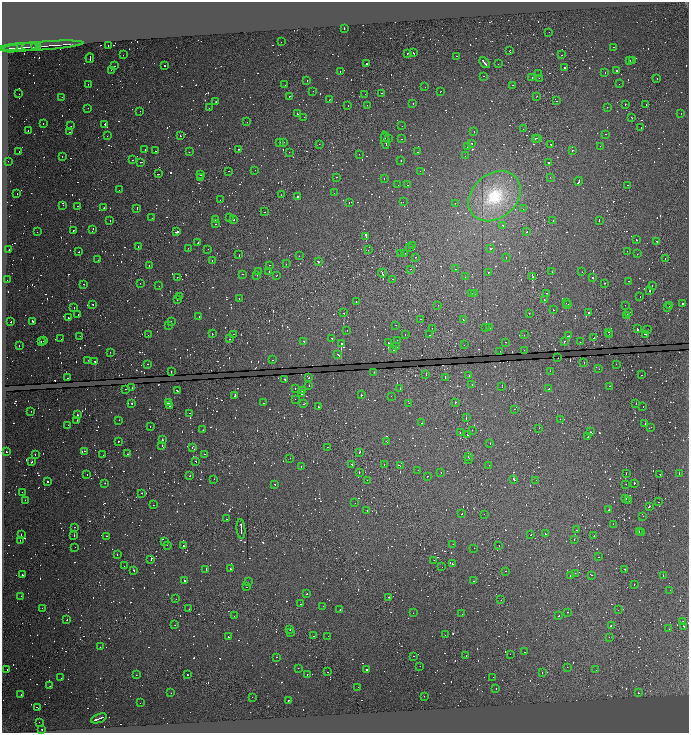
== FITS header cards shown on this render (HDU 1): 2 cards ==
NAXIS1  =                 1373
NAXIS2  =                 1462

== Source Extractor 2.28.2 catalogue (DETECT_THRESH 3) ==
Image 1373 x 1462 px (HDU 1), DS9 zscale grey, zoomed out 1/2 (1 PNG px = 2 x 2 image px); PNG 691 x 735 px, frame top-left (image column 1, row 1462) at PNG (2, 2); each listed source drawn as its Kron ellipse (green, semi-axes under 4 px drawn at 4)
Background 16.5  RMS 1.5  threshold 4.4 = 3 sigma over >= 5 px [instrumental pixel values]
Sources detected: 1981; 696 cannot appear on this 1/2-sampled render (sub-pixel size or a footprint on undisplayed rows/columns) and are neither listed nor drawn; of the other 1285, the 500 brightest by FLUX_AUTO listed and drawn (785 fainter detections omitted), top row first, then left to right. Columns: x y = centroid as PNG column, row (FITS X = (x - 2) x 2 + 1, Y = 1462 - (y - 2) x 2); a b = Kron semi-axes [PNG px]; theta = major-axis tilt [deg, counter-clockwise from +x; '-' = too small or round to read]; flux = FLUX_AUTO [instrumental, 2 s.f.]
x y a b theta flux
344 28 2 2 - 4000
549 32 2 1 - 1500
281 42 2 1 - 1000
36 46 5 1 - 1200
42 46 41 1 4 5600
108 46 3 1 - 2900
19 47 20 1 4 4700
29 47 7 1 2 2100
614 47 2 1 - 1100
11 48 6 1 8 2700
510 50 3 1 - 940
408 53 2 1 - 2000
414 53 2 1 - 2800
123 55 2 1 - 1700
562 55 2 1 - 1500
457 56 2 2 - 4400
90 58 5 2 - 8100
630 60 2 1 - 2100
632 60 2 2 - 1800
366 63 2 2 - 4300
484 63 6 2 -47 14000
498 64 2 1 - 1100
115 66 2 1 - 3200
165 66 2 1 - 2200
564 67 2 2 - 1000
111 70 2 1 - 1400
340 71 2 2 - 1800
617 71 2 2 - 1200
605 72 2 2 - 1100
538 74 2 1 - 1300
484 76 2 2 - 1600
532 77 2 1 - 1200
539 78 2 1 - 1000
657 78 2 1 - 1900
307 80 2 2 - 4700
88 84 2 1 - 2300
619 84 2 1 - 1700
285 85 2 1 - 1500
513 85 2 2 - 1900
425 87 2 2 - 1100
313 91 2 1 - 1500
441 91 2 1 - 2800
382 93 2 1 - 1400
19 94 2 2 - 3200
365 94 2 1 - 3300
289 96 2 2 - 2000
537 96 2 1 - 1600
62 97 2 2 - 2700
329 100 2 1 - 1500
557 101 2 1 - 1600
216 102 2 1 - 4500
413 104 2 2 - 1700
625 104 2 1 - 7400
646 104 2 1 - 1800
348 105 2 1 - 2000
367 105 2 1 - 920
607 107 2 2 - 1400
88 108 2 2 - 1300
209 108 2 1 - 1000
140 111 2 1 - 1000
681 113 2 1 - 980
297 114 2 1 - 2000
304 117 2 1 - 930
632 118 2 1 - 1800
247 122 2 2 - 1000
43 123 2 1 - 1000
105 124 2 2 - 2900
71 126 2 2 - 1100
402 126 2 2 - 900
641 128 2 1 - 2400
523 129 2 1 - 2000
28 131 2 1 - 1200
70 132 2 1 - 1300
474 132 2 2 - 4800
606 134 2 2 - 1500
107 136 2 1 - 7100
180 136 2 1 - 3900
385 138 2 1 - 4600
388 138 2 1 - 1000
535 138 2 1 - 1300
538 138 2 1 - 1300
401 139 2 2 - 1600
385 140 9 2 -83 17000
280 142 2 1 - 2500
283 142 2 2 - 2200
472 143 2 2 - 1400
319 144 2 1 - 1000
550 144 2 1 - 1400
600 146 2 1 - 3200
468 147 2 2 - 5300
239 149 2 1 - 1400
145 150 2 2 - 2500
572 150 2 2 - 2600
19 151 2 1 - 1500
155 151 2 1 - 2100
189 152 2 1 - 1200
289 152 2 1 - 3400
417 152 2 2 - 1900
359 154 2 1 - 1200
62 156 2 1 - 1800
465 156 2 1 - 940
132 160 2 1 - 9400
401 160 2 2 - 1400
8 161 2 1 - 1000
141 162 2 2 - 4000
549 162 2 1 - 6200
255 170 2 2 - 930
229 171 2 1 - 2100
420 171 2 2 - 900
158 174 2 2 - 4800
200 175 2 1 - 4800
201 177 2 2 - 950
336 177 2 2 - 3600
550 177 2 1 - 2000
384 179 2 2 - 4800
578 181 4 2 - 7000
398 185 2 2 - 970
407 185 2 1 - 2100
628 185 2 1 - 1000
119 190 2 1 - 1100
334 193 2 1 - 910
17 194 2 1 - 2400
281 195 2 1 - 2700
495 196 29 22 40 22000
298 197 2 2 - 3100
220 200 2 1 - 1100
349 202 2 2 - 1000
403 202 2 2 - 910
455 203 2 2 - 1100
63 205 2 1 - 920
77 206 2 2 - 1100
104 207 2 1 - 1200
137 208 2 1 - 3000
523 209 2 1 - 2500
264 212 2 1 - 1700
230 217 2 2 - 1900
152 218 2 1 - 2800
233 219 2 2 - 2200
215 220 2 2 - 880
553 220 2 1 - 2100
599 220 2 2 - 910
110 221 2 1 - 5300
215 224 2 1 - 1200
503 225 2 2 - 1200
93 229 2 2 - 4900
74 230 2 1 - 2200
37 232 2 1 - 950
176 232 3 2 - 4700
527 232 2 2 - 2300
366 236 4 2 - 28000
636 240 2 1 - 2900
657 241 2 2 - 1200
198 242 2 2 - 2500
413 245 2 1 - 2600
138 247 3 2 - 4800
188 248 2 1 - 3000
410 248 2 1 - 1000
208 249 2 1 - 1400
491 249 2 2 - 4500
9 250 2 1 - 2400
368 250 2 1 - 880
627 251 2 1 - 1400
79 252 2 2 - 6500
400 253 2 1 - 900
405 253 2 1 - 1900
637 254 2 2 - 1500
239 255 2 1 - 3000
299 256 2 2 - 6300
416 257 2 1 - 4100
506 258 2 2 - 2000
665 258 2 1 - 1200
98 260 2 1 - 1100
212 261 2 1 - 1200
318 262 2 2 - 3300
286 264 2 1 - 910
149 265 2 2 - 6500
269 265 2 1 - 1100
410 269 2 1 - 1000
456 269 2 1 - 1100
269 271 2 2 - 10000
258 272 2 2 - 1100
488 272 2 2 - 1300
552 272 2 1 - 4100
582 272 2 1 - 1100
382 273 4 1 - 6000
243 274 2 2 - 910
257 275 2 2 - 1200
276 275 3 1 - 1100
533 276 3 1 - 9300
177 277 2 1 - 1100
465 277 2 1 - 1900
593 277 2 1 - 17000
393 279 2 1 - 2200
7 280 2 1 - 2900
629 281 2 1 - 1000
140 283 2 1 - 1000
605 283 2 2 - 2600
84 284 2 1 - 2700
652 285 2 1 - 1600
159 286 2 2 - 2100
650 290 2 2 - 2100
472 293 2 1 - 4300
546 293 2 2 - 1700
474 294 2 1 - 3000
180 297 2 1 - 2900
640 297 2 1 - 2200
239 299 2 1 - 1500
177 300 2 1 - 1200
544 300 2 1 - 1400
356 302 2 1 - 1300
566 303 2 1 - 1400
682 303 2 2 - 1800
92 304 2 2 - 1800
568 304 2 1 - 1500
438 305 2 2 - 1900
625 305 2 1 - 2500
669 306 2 1 - 1800
74 307 2 1 - 1000
668 307 2 1 - 2500
553 310 2 1 - 1200
588 312 2 2 - 3700
629 312 3 2 - 6000
344 313 2 2 - 1100
529 313 2 1 - 1300
78 314 2 2 - 1400
627 315 4 2 - 6900
199 317 2 2 - 3100
68 318 2 2 - 5600
421 319 2 1 - 2200
463 320 2 1 - 870
32 321 2 2 - 2900
171 321 2 1 - 2100
11 322 2 1 - 2000
168 325 2 2 - 4800
396 325 2 1 - 1800
485 327 2 2 - 1100
432 328 2 1 - 1700
490 328 2 1 - 970
637 329 2 2 - 2900
347 330 2 1 - 950
647 330 2 1 - 3000
609 332 2 1 - 900
212 334 2 1 - 1400
233 334 2 1 - 890
405 334 2 1 - 1100
645 334 2 2 - 2500
148 335 2 1 - 1300
429 335 2 1 - 3000
524 335 2 2 - 2100
609 335 2 1 - 1000
80 336 2 1 - 4800
568 336 3 2 - 5400
332 338 2 2 - 2000
594 338 2 1 - 3500
61 339 2 1 - 1100
229 339 2 2 - 1900
397 340 2 1 - 1100
43 341 2 2 - 2900
564 341 2 2 - 1500
41 342 2 2 - 5900
304 342 3 2 - 3200
505 342 2 1 - 1100
580 342 2 2 - 3600
341 343 2 2 - 23000
388 343 2 2 - 4200
464 345 2 1 - 2900
19 346 2 1 - 1100
397 346 3 2 - 1200
394 350 2 1 - 1500
524 350 2 1 - 2300
500 351 2 1 - 1100
110 352 2 1 - 1500
338 355 3 2 - 4300
558 358 2 1 - 920
88 360 2 2 - 3700
273 360 2 1 - 1200
95 361 2 2 - 6000
584 363 2 1 - 900
148 364 2 2 - 1200
616 364 2 1 - 1300
599 369 2 1 - 920
171 371 2 1 - 2300
550 371 2 2 - 1700
374 372 2 1 - 1500
426 375 2 1 - 970
641 375 2 1 - 2800
469 376 2 1 - 900
445 377 2 1 - 1100
68 378 2 2 - 21000
309 378 2 2 - 3100
284 379 2 2 - 4800
472 384 2 1 - 2000
309 386 2 2 - 1300
610 386 2 2 - 1100
502 387 3 2 - 1000
132 388 2 1 - 3500
295 388 2 2 - 1000
548 388 2 1 - 1400
126 389 2 1 - 1100
400 389 2 1 - 1400
302 390 2 2 - 2500
177 391 2 2 - 2200
301 394 2 2 - 5100
235 395 3 2 - 5800
361 395 2 2 - 960
391 396 2 1 - 2900
295 399 2 1 - 1100
168 402 3 2 - 6600
455 402 2 1 - 1800
131 403 2 2 - 1700
264 403 2 1 - 1600
409 403 2 1 - 1900
636 403 2 1 - 3700
304 404 2 1 - 1500
169 406 2 2 - 2900
319 407 2 2 - 1300
643 407 2 1 - 1100
514 409 2 1 - 1100
31 411 2 1 - 2600
189 413 2 1 - 3800
77 415 2 1 - 990
466 418 2 1 - 1600
560 419 2 1 - 1100
77 420 2 1 - 1300
119 420 2 2 - 1200
422 423 2 1 - 1800
645 424 2 1 - 3900
68 425 2 1 - 1000
150 427 2 1 - 1800
651 427 2 1 - 1400
539 428 2 2 - 2600
203 430 2 2 - 4400
472 430 2 1 - 1000
591 432 2 1 - 2300
460 433 2 1 - 1200
467 435 2 1 - 2200
588 436 4 1 - 5400
163 440 2 2 - 2500
118 441 2 1 - 1600
387 442 2 1 - 1100
490 443 2 2 - 1200
162 446 2 1 - 1600
192 447 3 1 - 1500
327 447 2 1 - 1500
84 451 2 2 - 2000
6 452 2 2 - 2800
359 452 3 2 - 2100
128 454 2 2 - 1100
204 454 3 1 - 1300
35 455 2 1 - 1500
103 455 2 1 - 990
468 457 2 1 - 2800
290 458 2 1 - 2000
468 460 2 1 - 1600
196 461 2 1 - 2700
32 462 2 1 - 1100
352 464 2 1 - 14000
384 465 2 1 - 1400
489 465 2 1 - 990
400 466 2 1 - 1100
301 467 2 1 - 1500
418 470 2 1 - 870
359 472 2 2 - 9500
441 473 2 2 - 4000
626 473 2 1 - 2200
679 473 2 2 - 3500
660 474 2 1 - 950
87 475 2 1 - 1200
190 476 2 1 - 1400
427 476 2 2 - 1600
214 479 2 1 - 3100
514 479 3 2 - 6300
367 480 2 1 - 1400
536 480 2 1 - 2300
47 482 2 1 - 2700
105 483 2 1 - 2400
634 483 2 1 - 16000
275 484 2 2 - 1500
626 484 2 1 - 2000
22 492 2 1 - 1500
141 493 3 2 - 1800
625 498 2 1 - 2400
25 500 2 2 - 1400
628 500 2 1 - 3000
658 502 2 1 - 1100
355 503 2 1 - 2300
153 505 2 2 - 1400
649 506 2 2 - 3200
609 510 2 2 - 1500
367 511 2 2 - 2800
462 514 2 2 - 3500
484 514 2 1 - 1600
643 516 2 2 - 1100
227 519 3 2 - 1400
613 524 2 1 - 1600
75 527 2 1 - 3200
241 529 10 1 -84 18000
577 530 2 2 - 870
639 532 2 2 - 7000
641 533 2 2 - 7900
545 534 2 1 - 980
21 535 2 1 - 3200
74 535 2 1 - 7500
531 535 2 1 - 2400
594 535 2 1 - 1900
106 536 2 2 - 4200
574 539 2 1 - 1300
20 540 2 1 - 1200
165 542 2 1 - 970
453 544 2 1 - 1200
167 545 2 1 - 1100
184 546 2 2 - 6100
499 546 2 1 - 1600
75 547 2 1 - 1100
474 548 2 1 - 1800
117 554 2 1 - 2000
599 557 2 2 - 2200
151 560 2 1 - 920
434 560 2 1 - 1100
452 564 2 2 - 1200
124 566 2 1 - 4900
442 567 2 2 - 3500
230 569 2 2 - 2600
624 569 2 1 - 950
133 570 2 2 - 2900
206 570 4 2 - 5100
506 571 2 1 - 1700
575 573 2 1 - 2100
23 575 2 1 - 2700
570 575 2 1 - 880
591 575 2 1 - 1100
663 575 2 2 - 2800
184 581 2 2 - 15000
474 581 2 2 - 1600
248 582 2 1 - 1100
634 585 2 1 - 1800
247 587 2 1 - 900
670 590 2 1 - 1400
306 594 2 2 - 1500
21 596 2 1 - 960
389 597 3 2 - 1800
176 599 2 1 - 2900
501 600 2 1 - 3500
300 604 2 1 - 1700
323 606 2 1 - 1900
42 608 2 1 - 1400
189 609 2 1 - 1100
340 609 2 2 - 1100
618 610 2 1 - 1200
568 612 2 2 - 1900
413 613 2 1 - 1100
462 614 2 2 - 1200
234 616 2 1 - 1300
559 616 2 2 - 1800
67 620 2 2 - 1000
683 621 2 1 - 1300
175 625 2 1 - 2400
611 625 2 1 - 1500
684 626 2 2 - 4200
290 629 2 1 - 4200
669 629 2 2 - 1700
291 633 2 1 - 1200
445 635 2 1 - 1100
314 636 2 1 - 5900
328 636 2 1 - 900
228 637 2 1 - 1200
609 637 2 2 - 2500
100 647 2 1 - 23000
524 652 2 1 - 1200
510 654 2 1 - 9000
413 656 2 2 - 1800
466 656 2 1 - 980
276 657 2 1 - 2500
420 666 2 1 - 1900
567 667 2 1 - 3200
298 668 2 1 - 920
7 670 2 1 - 1300
367 670 2 1 - 2400
596 670 2 1 - 1200
328 672 2 1 - 1400
542 673 2 1 - 14000
307 674 2 1 - 1900
136 675 2 1 - 910
187 675 2 1 - 2000
493 677 2 1 - 950
61 678 2 2 - 1500
50 686 2 1 - 1300
358 687 2 2 - 2900
496 688 2 2 - 1100
171 693 2 1 - 1400
639 693 2 2 - 1100
21 694 2 2 - 1400
424 696 2 1 - 1500
252 697 2 2 - 2700
288 700 2 2 - 1800
140 703 2 2 - 1100
37 708 3 1 - 3400
99 718 8 2 20 17000
39 722 2 1 - 1100
42 729 2 2 - 1600
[785 fainter detections neither listed nor drawn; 696 sub-pixel or undisplayed-footprint detections neither listed nor drawn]